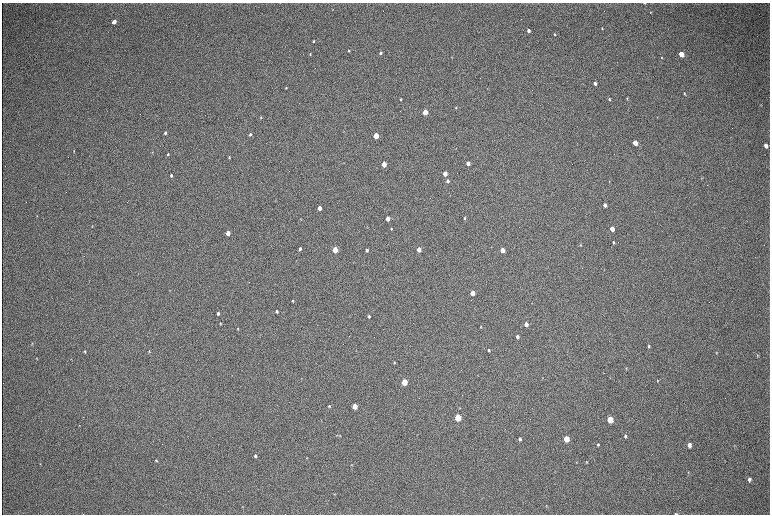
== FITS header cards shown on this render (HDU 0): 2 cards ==
NAXIS1  =                 1536 / length of data axis 1
NAXIS2  =                 1024 / length of data axis 2

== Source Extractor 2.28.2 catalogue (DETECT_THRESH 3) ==
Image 1536 x 1024 px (HDU 0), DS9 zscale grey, zoomed out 1/2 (1 PNG px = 2 x 2 image px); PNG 772 x 516 px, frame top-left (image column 1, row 1023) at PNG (2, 3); no overlay
Background 316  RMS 23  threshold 68.9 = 3 sigma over >= 5 px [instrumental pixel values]
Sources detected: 102; all 102 listed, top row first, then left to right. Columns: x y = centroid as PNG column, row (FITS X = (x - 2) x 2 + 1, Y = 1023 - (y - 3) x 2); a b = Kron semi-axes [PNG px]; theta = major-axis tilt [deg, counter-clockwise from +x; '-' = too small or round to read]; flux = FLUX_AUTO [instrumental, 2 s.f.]
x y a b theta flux
645 3 2 1 - 2100
651 12 3 3 - 2800
114 22 4 3 - 45000
602 28 3 2 - 3600
528 31 3 3 - 16000
555 34 3 2 - 4100
313 41 3 2 - 5400
349 51 3 2 - 4100
380 53 3 3 - 11000
310 54 3 2 - 3200
681 54 4 3 - 70000
662 58 3 2 - 3200
595 83 3 3 - 19000
286 88 3 3 - 2500
684 93 4 2 - 4600
627 98 3 2 - 3400
401 99 3 3 - 5300
609 99 3 3 - 5900
761 105 3 2 - 2200
456 108 4 3 - 3800
425 112 3 3 - 140000
261 117 3 3 - 2800
657 117 3 2 - 1600
165 133 4 3 - 8400
250 134 3 3 - 7000
376 136 3 3 - 220000
635 143 4 3 - 88000
766 146 4 3 - 29000
74 151 3 3 - 2800
168 154 4 3 - 5000
229 157 3 2 - 5000
468 163 3 3 - 38000
384 164 3 3 - 130000
445 174 3 3 - 68000
171 175 3 2 - 6300
447 181 3 3 - 20000
609 181 3 2 - 1800
605 205 3 3 - 23000
319 208 3 3 - 73000
37 216 3 2 - 2200
387 218 3 3 - 66000
464 218 4 3 - 4500
301 219 3 2 - 2500
92 226 3 2 - 2200
391 229 3 2 - 5000
612 229 3 3 - 69000
228 233 3 3 - 61000
613 242 3 2 - 6900
580 245 3 3 - 3300
300 249 3 2 - 14000
419 249 3 3 - 73000
335 250 3 3 - 190000
367 250 3 2 - 16000
502 250 3 3 - 89000
604 270 3 2 - 1500
472 293 3 3 - 89000
292 301 3 2 - 5100
277 311 3 2 - 9600
218 313 3 2 - 12000
369 316 3 3 - 9600
220 323 3 2 - 3300
526 324 3 3 - 43000
481 327 3 2 - 2900
238 328 4 2 - 3000
517 337 3 3 - 17000
32 343 4 3 - 3700
648 346 3 3 - 7800
489 350 3 2 - 7900
85 351 4 3 - 4300
149 351 3 2 - 3100
716 353 4 2 - 3200
757 355 4 3 - 3600
37 358 3 2 - 2800
71 359 3 2 - 1700
394 362 3 3 - 4000
626 368 4 2 - 3200
603 373 3 1 - 1500
610 378 2 2 - 1700
657 381 3 2 - 2400
404 382 4 3 - 230000
329 406 3 3 - 5900
354 406 3 3 - 140000
458 417 4 3 - 330000
610 420 4 3 - 220000
79 425 3 2 - 2400
340 436 3 3 - 4100
625 436 4 3 - 8500
520 439 3 3 - 14000
566 439 4 3 - 160000
598 444 3 3 - 6300
689 445 4 3 - 32000
734 445 3 2 - 2500
255 456 3 3 - 11000
307 458 3 2 - 1900
156 460 4 3 - 5000
586 462 4 3 - 3800
352 465 3 2 - 2600
688 472 3 3 - 2600
749 479 4 3 - 15000
334 494 3 2 - 2500
546 506 3 2 - 2000
676 514 4 2 - 4400
At the frame edge (FLAGS 8, measured only in part): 1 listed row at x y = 676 514